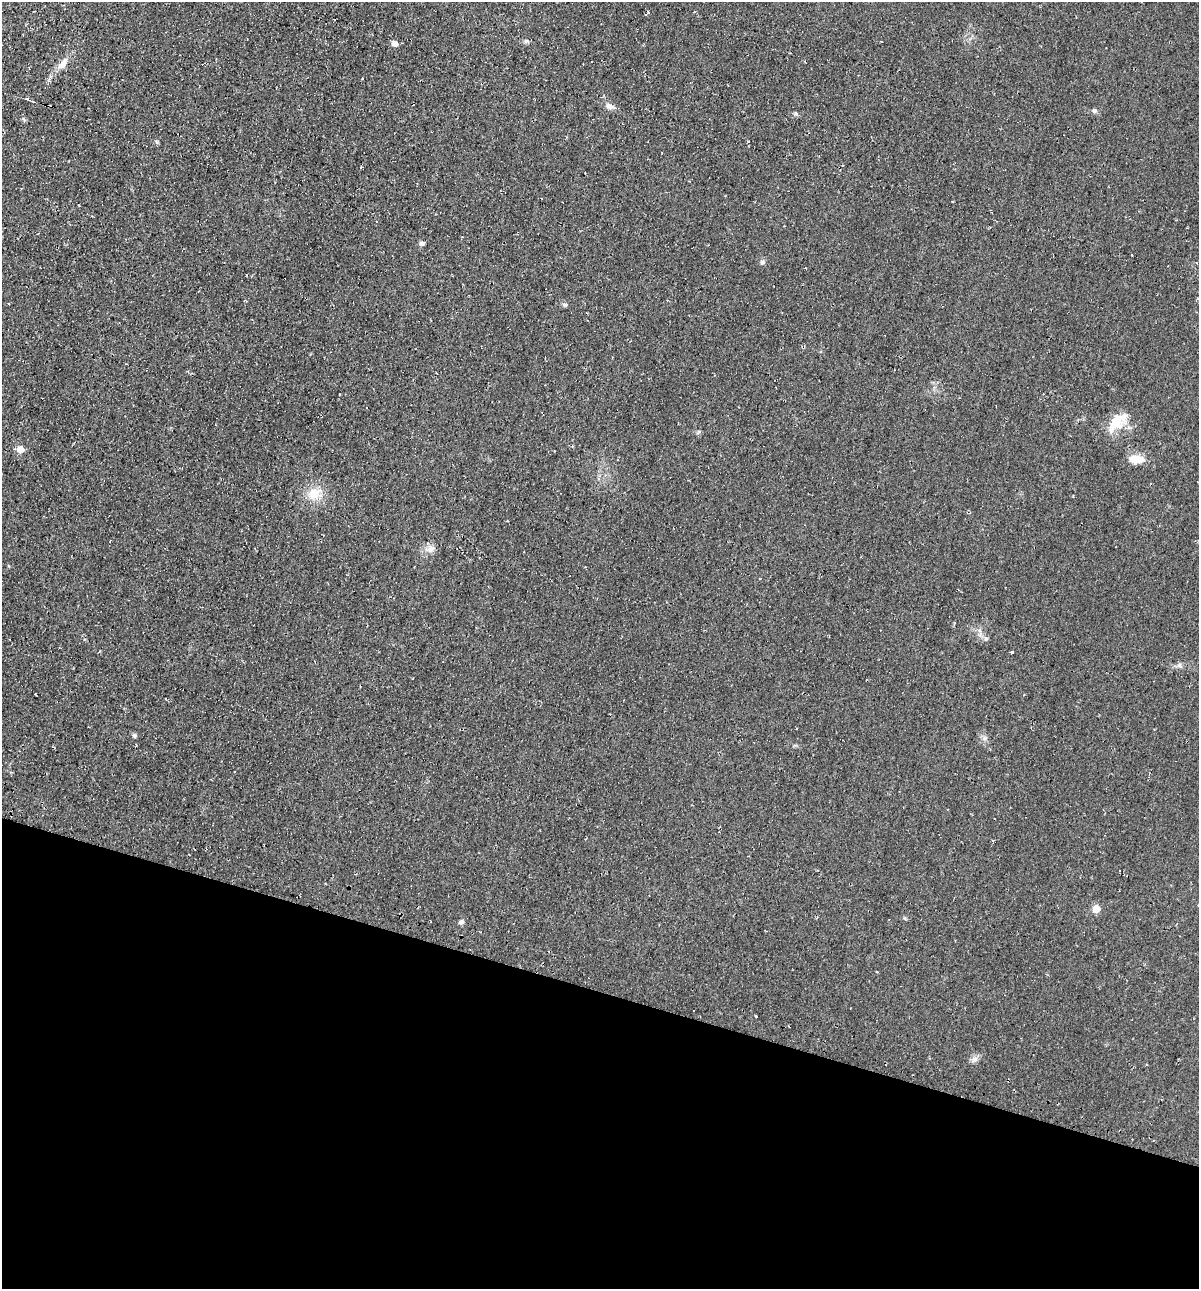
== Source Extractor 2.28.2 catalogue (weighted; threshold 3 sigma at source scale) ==
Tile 15 of 4 x 4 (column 3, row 4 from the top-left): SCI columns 2518-3714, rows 11-1297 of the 5225 x 5189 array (HDU 1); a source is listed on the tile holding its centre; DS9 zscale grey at full resolution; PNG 1201 x 1291 px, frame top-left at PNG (2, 2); no overlay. Shown black and unused: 23% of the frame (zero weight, under 2 of 3 exposures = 1% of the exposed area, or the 3 px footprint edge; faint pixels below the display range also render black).
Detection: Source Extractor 2.28.2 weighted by HDU 2 'WHT'; one run over the whole footprint, this tile lists its part. Background 0.0842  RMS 0.014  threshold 0.0626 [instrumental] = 3 sigma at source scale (4.5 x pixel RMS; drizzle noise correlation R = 1.50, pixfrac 1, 0.05/0.05 arcsec/px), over >= 5 px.
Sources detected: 26; all 26 listed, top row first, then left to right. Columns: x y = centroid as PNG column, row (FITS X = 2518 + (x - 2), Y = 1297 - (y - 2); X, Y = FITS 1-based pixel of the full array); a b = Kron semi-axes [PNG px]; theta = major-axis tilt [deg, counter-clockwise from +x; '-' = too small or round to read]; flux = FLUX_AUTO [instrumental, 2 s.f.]
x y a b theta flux
648 12 5 3 - 1.7
526 42 8 4 -8 2.7
395 43 5 5 - 12
63 63 17 8 54 12
27 99 5 3 - 1.5
609 106 8 8 - 6.1
1094 111 6 6 - 3.2
795 114 6 5 - 2.4
24 120 6 4 -58 1.9
422 243 7 6 - 3.3
1131 255 3 2 - 1.2
762 262 8 6 48 3.2
565 305 7 5 0 2.8
1117 422 30 16 45 32
20 449 5 5 - 20
1136 459 21 11 -6 17
314 494 19 17 5 25
431 549 11 9 68 8.2
986 639 6 5 - 2.6
1011 652 3 3 - 4.6
1179 665 7 5 -45 2.9
134 735 6 4 -43 2.2
1096 909 5 5 - 29
461 922 6 5 - 3.5
756 1016 3 3 - 2.9
974 1059 9 8 - 5.5